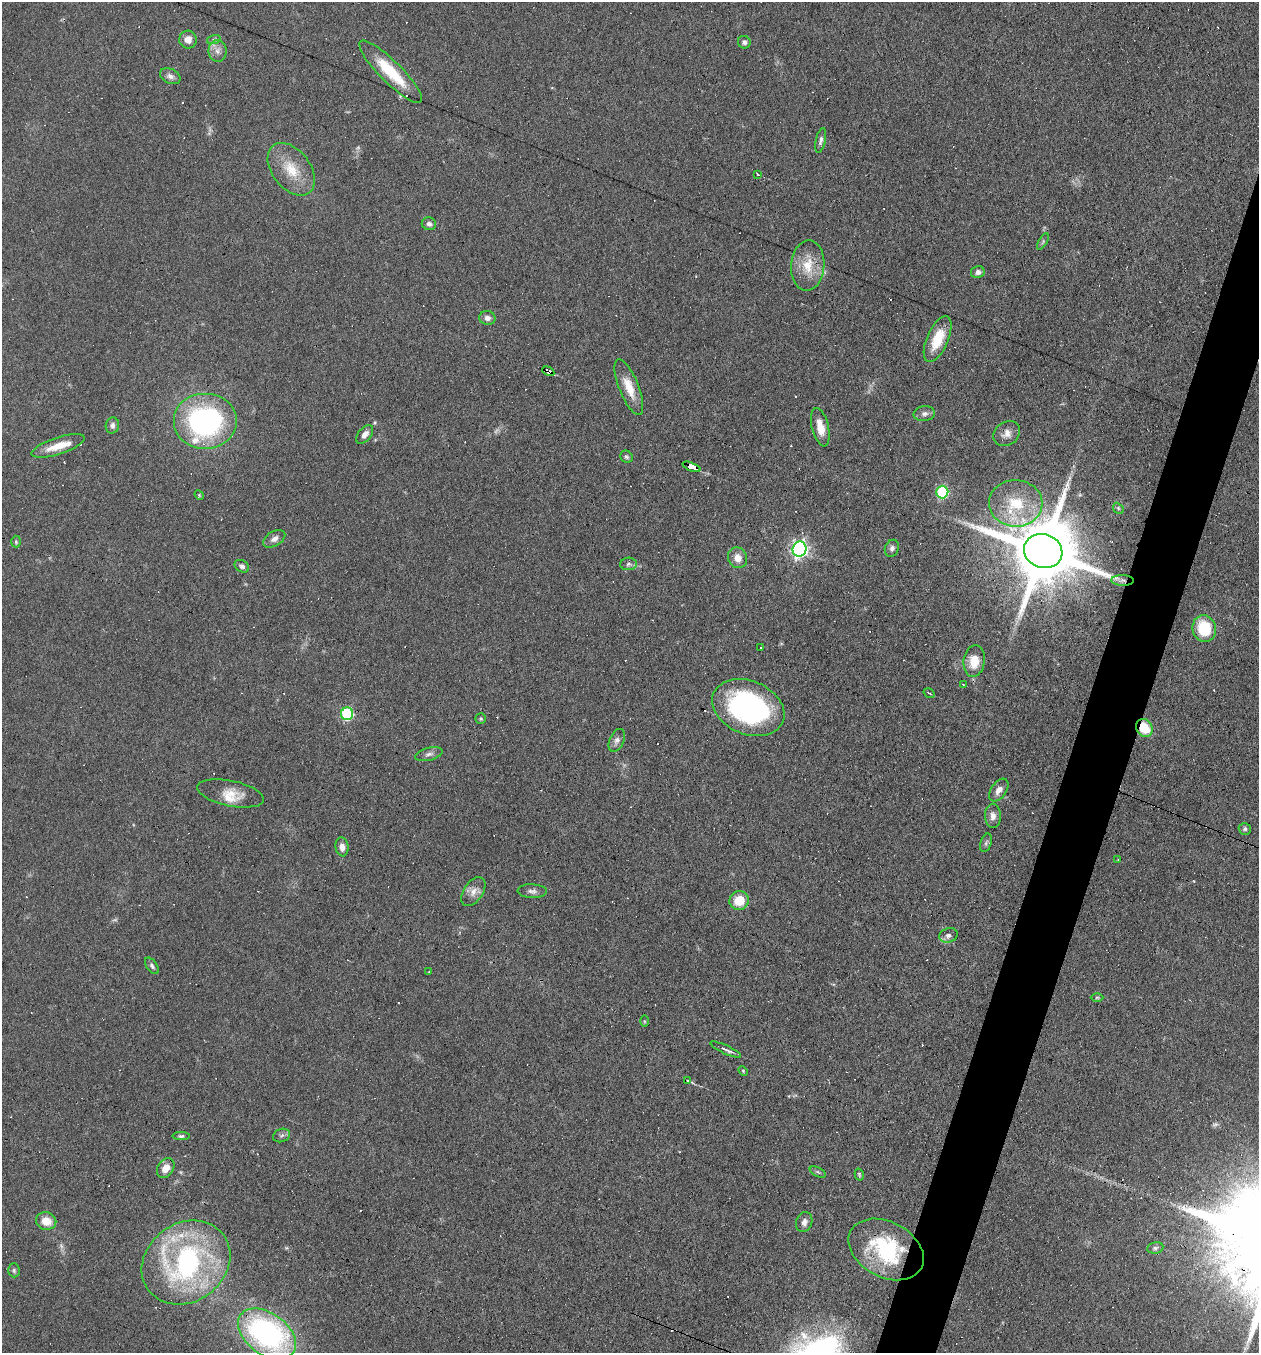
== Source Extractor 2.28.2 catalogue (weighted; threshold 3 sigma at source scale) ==
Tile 10 of 4 x 4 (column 2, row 3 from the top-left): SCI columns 1389-2645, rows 1352-2702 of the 5421 x 5405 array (HDU 1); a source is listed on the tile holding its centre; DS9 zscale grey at full resolution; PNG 1261 x 1355 px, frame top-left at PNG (2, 2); each listed source drawn as its Kron ellipse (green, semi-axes under 4 px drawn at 4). Shown black and unused: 4% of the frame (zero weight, under 5 of 9 exposures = <1% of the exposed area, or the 3 px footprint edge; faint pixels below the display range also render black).
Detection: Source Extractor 2.28.2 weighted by HDU 2 'WHT'; one run over the whole footprint, this tile lists its part. Background 0.0906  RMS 0.0047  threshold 0.0194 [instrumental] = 3 sigma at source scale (4.09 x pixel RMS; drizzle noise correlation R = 1.36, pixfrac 0.8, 0.05/0.05 arcsec/px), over >= 5 px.
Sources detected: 132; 4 too faint to see at this stretch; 44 cosmic-ray / hot-pixel residue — neither listed nor drawn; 4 inside a brighter listed object's ellipse — not listed separately; the other 80 listed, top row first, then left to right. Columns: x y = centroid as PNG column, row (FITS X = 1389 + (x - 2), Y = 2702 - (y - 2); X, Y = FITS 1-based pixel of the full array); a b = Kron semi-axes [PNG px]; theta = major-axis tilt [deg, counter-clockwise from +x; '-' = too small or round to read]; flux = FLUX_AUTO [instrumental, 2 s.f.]
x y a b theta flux
214 39 7 4 18 0.87
188 40 9 8 - 3.4
744 42 6 6 - 1.4
217 51 11 9 90 2.8
391 72 43 11 -45 19
170 76 11 7 -25 2
821 140 12 5 77 1.5
291 169 30 19 -52 13
758 174 3 2 - 0.4
429 224 7 6 - 1.8
1043 241 9 4 59 0.85
808 266 25 16 85 11
978 272 7 6 - 1.6
487 318 8 7 - 2.1
938 339 24 10 66 12
548 371 6 4 -28 7.5
629 387 30 9 -68 8.6
924 414 11 7 8 1.9
205 421 32 28 0 90
112 425 8 6 77 1.6
820 427 19 8 -76 6.1
365 434 11 6 51 2.5
1007 434 14 11 37 3.6
58 446 28 8 18 7.8
626 457 6 5 - 0.91
691 467 9 3 -21 27
942 492 6 6 - 53
199 495 5 4 - 0.54
1016 503 27 23 -2 21
1118 508 6 4 -48 0.74
274 539 12 7 31 2.2
16 542 6 5 - 0.69
892 548 9 7 67 1.6
799 549 7 7 - 150
1043 551 19 16 -19 5300
738 558 10 9 - 4.4
628 564 8 6 3 1.4
242 566 8 6 -31 1.5
1123 580 11 5 -2 1.5
1204 629 13 11 -75 19
761 648 3 3 - 1.1
974 661 16 10 82 8.3
963 684 3 2 - 0.29
929 693 6 3 -34 0.48
748 708 37 26 -23 90
347 714 6 6 - 53
481 719 5 5 - 0.7
1144 728 9 8 - 12
617 740 12 7 67 2.1
429 754 14 6 14 1.9
999 790 13 7 55 3.1
230 793 34 12 -12 8.1
993 816 12 8 -89 2.7
1245 829 6 6 - 1
986 843 9 5 74 1.2
342 847 9 6 -83 2.8
1118 859 2 2 - 0.29
532 891 14 7 -2 2
473 892 16 9 57 3.7
739 900 10 9 - 9.4
948 935 9 7 16 2
152 966 9 5 -55 1.2
429 972 3 2 - 0.43
1097 997 6 4 1 0.56
644 1021 5 3 - 0.52
725 1049 17 3 -24 1.8
743 1071 5 4 - 0.51
688 1081 3 2 - 0.34
282 1135 9 6 20 1.3
181 1136 8 4 1 1
166 1168 10 8 55 5.2
818 1172 8 4 -27 0.81
859 1174 6 4 -75 0.61
46 1221 10 8 -19 6.3
804 1222 10 8 71 2.5
1155 1248 8 5 9 1.1
886 1249 40 27 -28 41
186 1262 47 39 36 98
14 1270 7 5 -88 0.92
267 1334 32 20 -36 110
Overlapping masked pixels (flux is a lower limit): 7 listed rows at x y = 548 371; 691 467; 1043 551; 1123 580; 1144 728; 886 1249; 267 1334
Isophote crosses this tile's border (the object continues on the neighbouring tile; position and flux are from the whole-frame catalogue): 1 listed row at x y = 267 1334